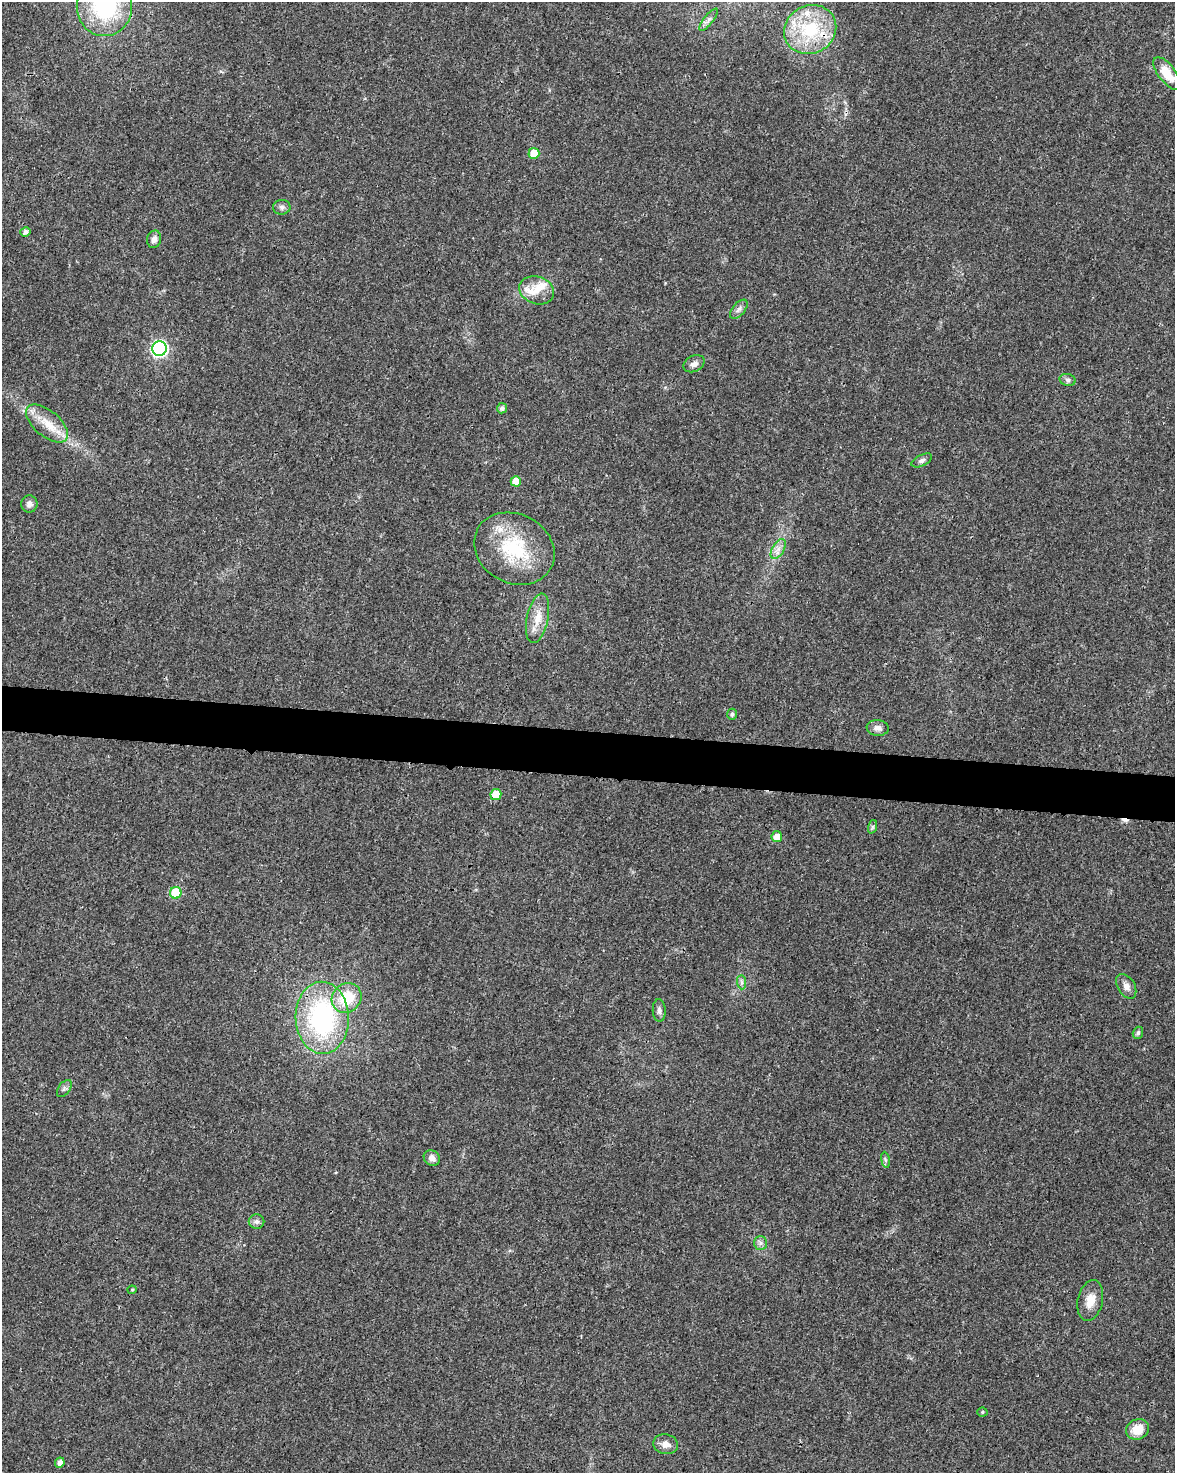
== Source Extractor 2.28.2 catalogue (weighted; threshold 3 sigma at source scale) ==
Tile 7 of 4 x 3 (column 3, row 2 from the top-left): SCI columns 2352-3524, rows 1701-3171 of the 4707 x 4926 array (HDU 1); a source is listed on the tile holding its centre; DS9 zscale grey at full resolution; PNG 1177 x 1475 px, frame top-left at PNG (2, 2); each listed source drawn as its Kron ellipse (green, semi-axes under 4 px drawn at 4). Shown black and unused: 3% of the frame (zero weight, under 3 of 4 exposures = <1% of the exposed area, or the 3 px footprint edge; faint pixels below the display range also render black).
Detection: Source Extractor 2.28.2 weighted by HDU 2 'WHT'; one run over the whole footprint, this tile lists its part. Background 0.0201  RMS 0.0029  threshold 0.0129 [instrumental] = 3 sigma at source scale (4.5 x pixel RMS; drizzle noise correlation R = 1.50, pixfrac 1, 0.0396/0.0396 arcsec/px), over >= 5 px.
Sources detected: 49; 1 cosmic-ray / hot-pixel residue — neither listed nor drawn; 4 inside a brighter listed object's ellipse — not listed separately; the other 44 listed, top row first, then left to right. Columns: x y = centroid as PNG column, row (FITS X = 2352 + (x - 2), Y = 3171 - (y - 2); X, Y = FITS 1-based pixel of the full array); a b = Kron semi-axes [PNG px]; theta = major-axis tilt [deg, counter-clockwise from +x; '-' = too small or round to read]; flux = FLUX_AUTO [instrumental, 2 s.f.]
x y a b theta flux
104 6 30 27 90 30
709 20 13 4 52 1.1
810 29 27 24 28 18
1167 73 19 8 -53 5.7
534 153 5 5 - 6
282 207 9 7 3 0.96
25 232 5 4 - 1.2
154 239 9 7 76 1.5
537 290 18 13 -19 4.1
739 309 11 6 50 1.1
159 349 7 7 - 67
694 364 11 8 27 1.5
1068 380 8 6 -16 0.78
502 408 5 5 - 0.94
47 424 25 13 -40 6.1
922 460 11 5 26 0.94
516 481 5 5 - 3.4
29 504 8 8 - 1.3
514 549 42 34 -28 21
778 549 11 6 60 1.7
537 618 25 10 78 4.8
732 714 5 5 - 0.67
878 728 11 8 -6 1.5
496 795 5 5 - 5.9
872 827 7 4 71 0.52
777 837 5 5 - 2.4
176 893 6 5 - 14
742 982 7 4 -89 0.67
1126 986 13 8 -59 1.9
347 998 15 14 - 11
659 1010 11 6 -88 1
322 1018 36 26 -88 47
1138 1033 6 5 - 0.65
64 1089 10 5 53 0.79
432 1158 8 7 - 1.5
885 1160 8 4 -81 0.56
257 1222 8 7 - 0.96
760 1243 7 6 - 0.91
132 1290 4 4 - 0.31
1090 1300 21 12 77 4.1
982 1412 5 4 - 0.41
1138 1429 12 10 29 4.6
666 1444 12 10 -11 2.3
60 1463 5 5 - 1.3
Overlapping masked pixels (flux is a lower limit): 1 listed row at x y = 810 29
Isophote crosses this tile's border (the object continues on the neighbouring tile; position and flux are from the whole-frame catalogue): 1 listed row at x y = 104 6